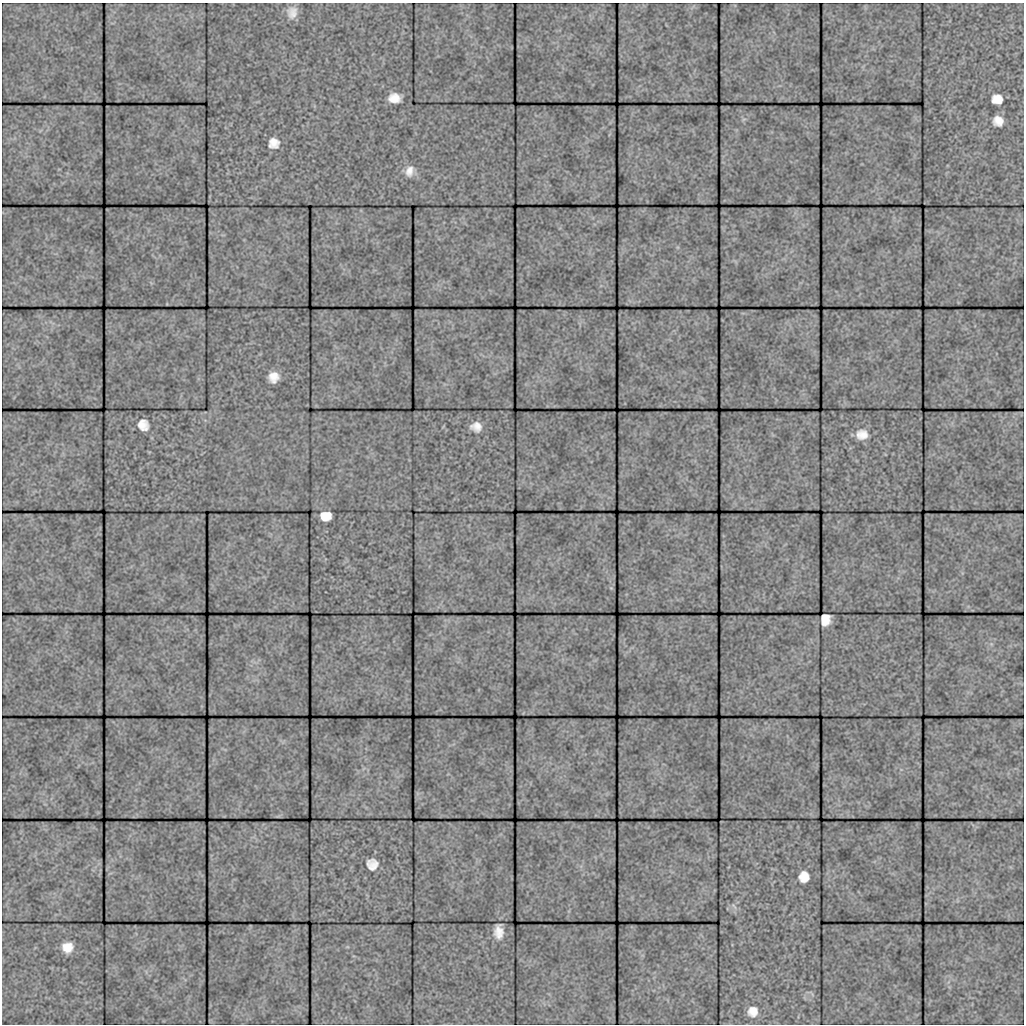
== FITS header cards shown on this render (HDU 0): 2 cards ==
NAXIS1  =                 1022 / length of data axis 1
NAXIS2  =                 1022 / length of data axis 2

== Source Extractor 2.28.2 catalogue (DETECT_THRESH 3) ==
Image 1022 x 1022 px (HDU 0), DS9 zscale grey, 1 PNG px = 1 image px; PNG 1026 x 1026 px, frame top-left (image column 1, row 1022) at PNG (2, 3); no overlay
Background 150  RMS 3.5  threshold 10.5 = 3 sigma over >= 5 px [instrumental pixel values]
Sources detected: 17; all 17 listed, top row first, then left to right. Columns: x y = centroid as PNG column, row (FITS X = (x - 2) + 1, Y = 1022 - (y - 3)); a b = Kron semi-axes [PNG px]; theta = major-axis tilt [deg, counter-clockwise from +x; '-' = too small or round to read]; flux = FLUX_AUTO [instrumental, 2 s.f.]
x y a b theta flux
292 13 11 9 79 1900
394 98 10 8 -5 2400
997 99 10 8 -6 2200
998 121 9 9 - 2000
274 143 9 9 - 1700
409 171 14 9 76 1800
274 377 10 9 - 2200
143 425 14 12 -57 2900
476 427 16 13 -9 2400
862 434 17 15 1 3400
326 516 10 8 1 2800
825 620 11 9 78 2400
372 864 10 10 - 1800
804 877 13 11 85 2600
499 932 21 13 -90 3300
67 947 9 9 - 2500
753 1011 10 10 - 2000